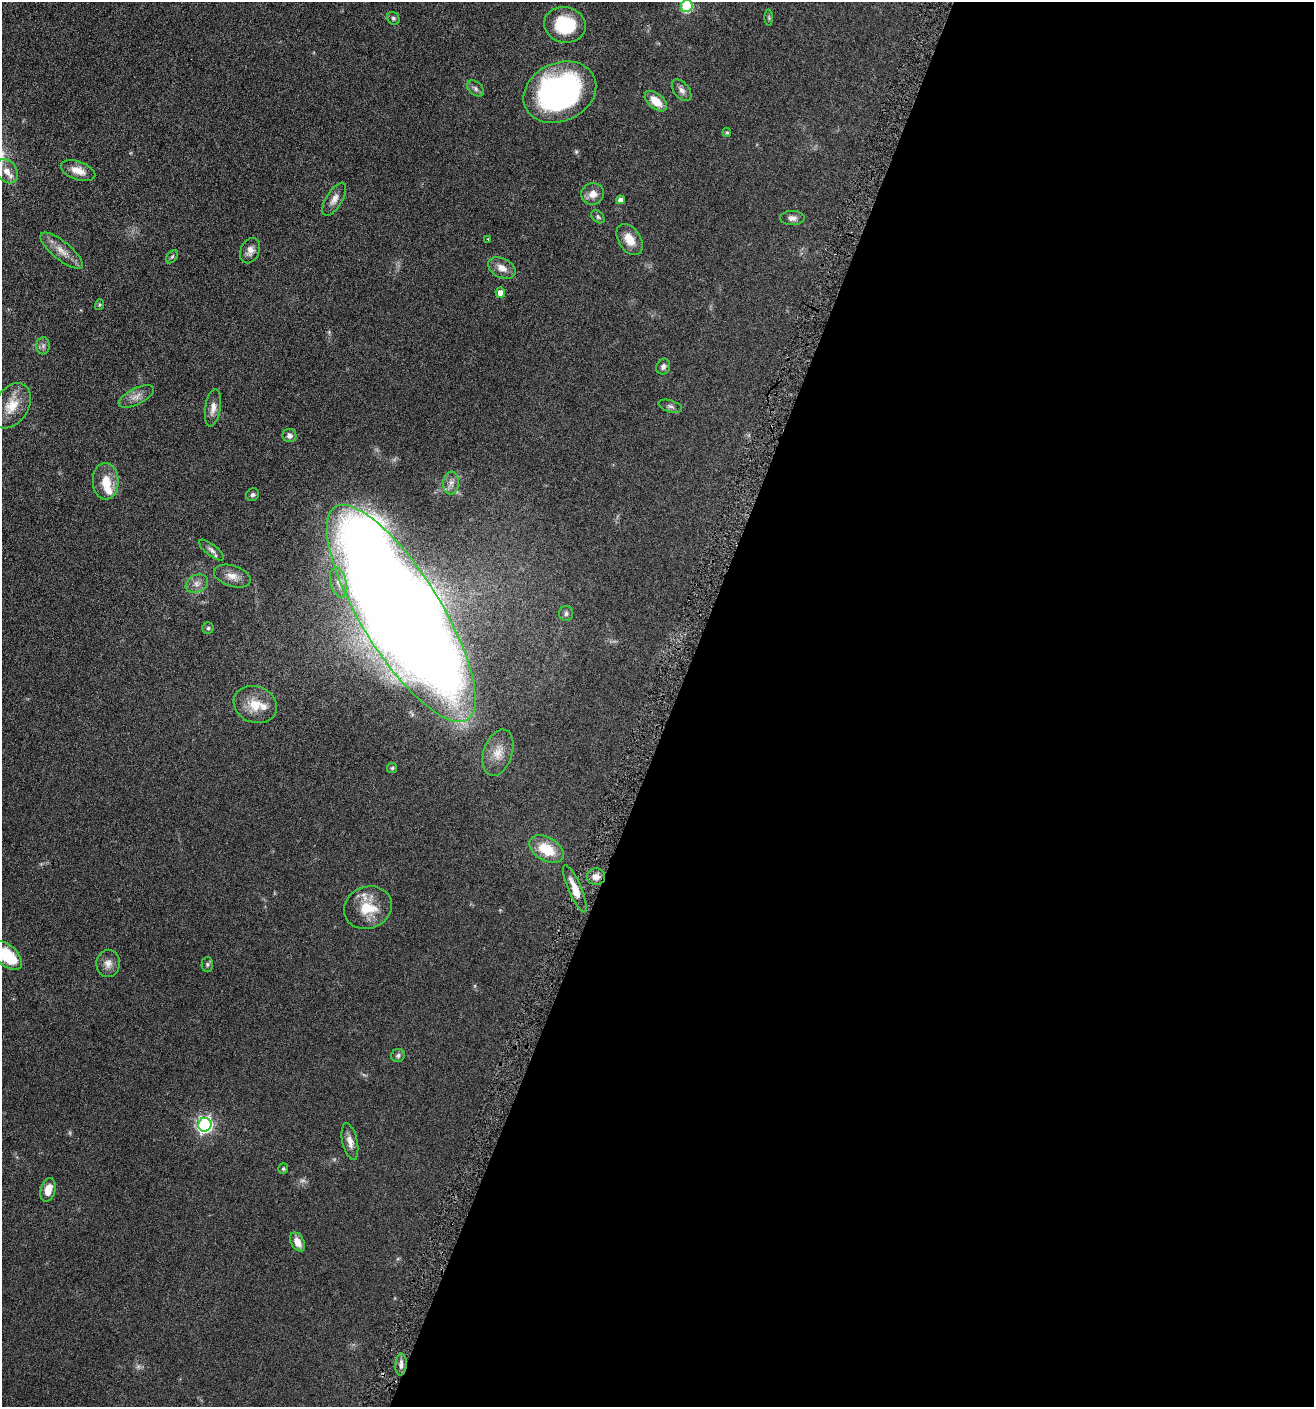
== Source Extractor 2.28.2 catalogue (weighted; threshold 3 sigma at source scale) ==
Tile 12 of 4 x 4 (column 4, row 3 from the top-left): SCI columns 4074-5385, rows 1420-2824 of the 5662 x 5646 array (HDU 1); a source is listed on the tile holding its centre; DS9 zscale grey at full resolution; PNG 1316 x 1409 px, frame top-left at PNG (2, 2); each listed source drawn as its Kron ellipse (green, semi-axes under 4 px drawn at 4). Shown black and unused: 49% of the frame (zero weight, under 3 of 6 exposures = <1% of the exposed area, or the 3 px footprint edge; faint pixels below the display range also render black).
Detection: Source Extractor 2.28.2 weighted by HDU 2 'WHT'; one run over the whole footprint, this tile lists its part. Background 0.0496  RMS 0.0059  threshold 0.0241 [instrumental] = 3 sigma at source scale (4.09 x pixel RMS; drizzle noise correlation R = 1.36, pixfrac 0.8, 0.05/0.05 arcsec/px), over >= 5 px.
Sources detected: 64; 3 too faint to see at this stretch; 1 cosmic-ray / hot-pixel residue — neither listed nor drawn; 2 inside a brighter listed object's ellipse — not listed separately; the other 58 listed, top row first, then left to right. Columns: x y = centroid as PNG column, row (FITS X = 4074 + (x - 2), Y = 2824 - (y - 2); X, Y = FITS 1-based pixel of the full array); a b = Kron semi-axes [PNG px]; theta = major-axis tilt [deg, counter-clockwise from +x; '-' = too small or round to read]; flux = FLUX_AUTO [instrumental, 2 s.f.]
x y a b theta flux
687 6 6 5 - 43
393 18 6 6 - 1.1
769 18 8 4 -89 0.77
565 25 21 17 -13 25
475 88 10 6 -41 1.6
682 90 12 7 -51 2.3
560 92 38 29 25 120
656 101 13 7 -40 7.4
727 132 5 4 - 0.57
7 171 13 10 -55 5
78 171 18 9 -20 5.6
593 194 11 11 - 4.2
334 199 19 8 59 3.7
621 200 4 4 - 2.3
598 217 8 5 -46 0.96
792 218 12 7 0 2.2
488 239 3 3 - 0.32
630 239 17 11 -57 7.2
61 251 26 9 -39 5.9
250 251 13 9 66 3
172 257 7 5 53 0.81
502 268 14 9 -26 4.4
500 293 5 5 - 3.4
99 305 5 3 - 0.53
43 346 8 7 - 1.5
663 367 8 6 68 1.5
136 396 19 8 27 3.8
12 406 24 17 58 10
670 406 12 6 -17 1.4
213 408 19 7 81 3.6
289 435 7 6 - 2.1
106 481 18 13 -87 8.9
451 483 11 8 83 2.7
253 495 7 6 - 1.2
211 550 15 5 -38 2
232 576 19 10 -18 4.7
339 582 15 8 -75 4.1
197 584 11 8 23 3.2
401 613 125 40 -58 1900
566 613 7 7 - 1.4
208 628 6 5 - 0.77
255 705 22 18 -21 10
498 753 24 14 72 7.9
392 768 5 5 - 0.79
546 849 18 11 -30 14
596 877 9 8 - 3.5
575 889 25 6 -66 7
368 908 24 21 22 14
7 955 18 10 -42 24
108 963 13 11 89 3.5
207 964 7 5 89 0.96
398 1055 7 6 - 1.3
205 1125 7 6 - 140
350 1142 18 7 -77 3.7
283 1169 5 5 - 0.67
48 1190 12 7 76 6.4
298 1242 10 6 -62 4.5
401 1365 11 5 85 2.2
Isophote crosses this tile's border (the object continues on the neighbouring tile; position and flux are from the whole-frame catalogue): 2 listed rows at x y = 687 6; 7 955